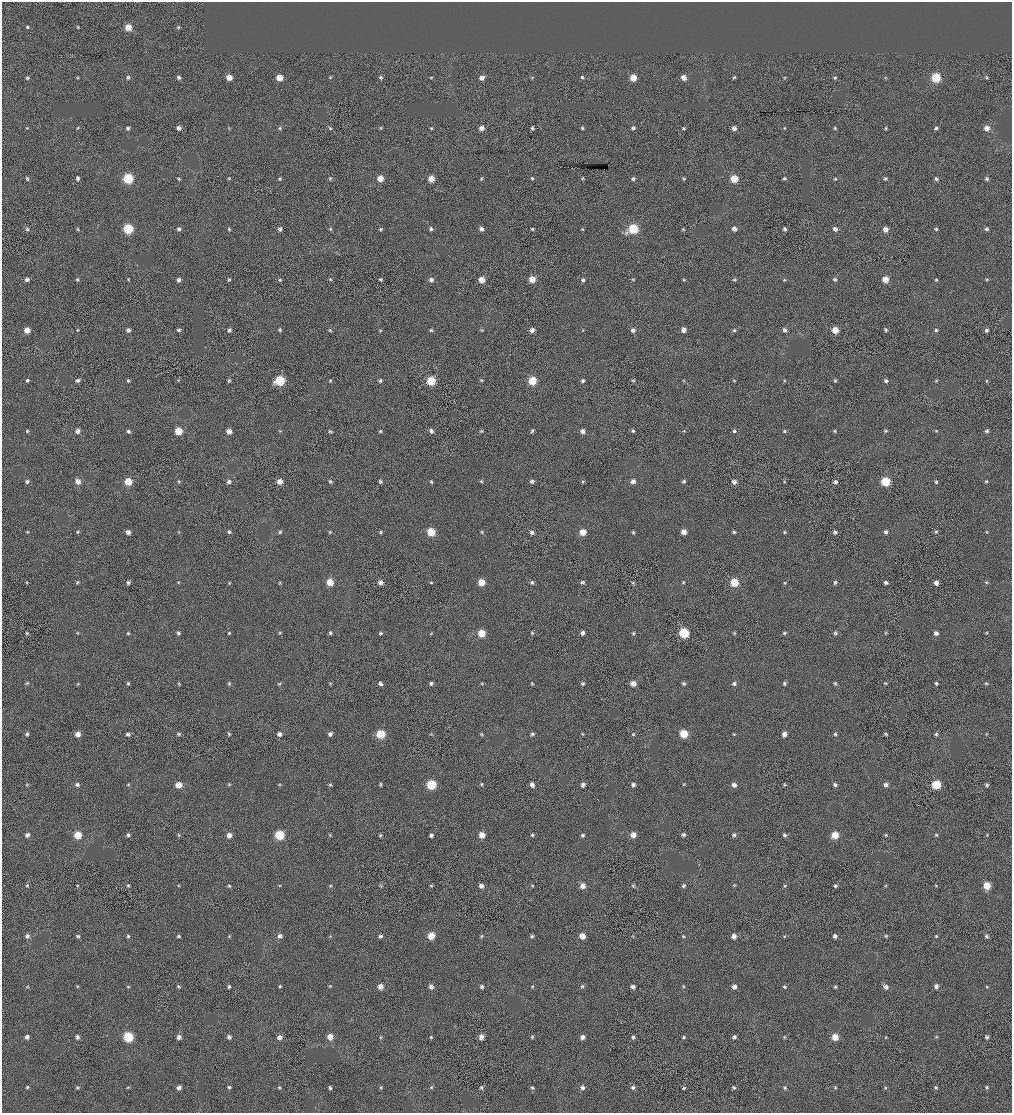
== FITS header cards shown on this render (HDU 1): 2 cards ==
NAXIS1  =                 2020 / BYTES PER ROW
NAXIS2  =                 2222 / NUMBER OF ROWS

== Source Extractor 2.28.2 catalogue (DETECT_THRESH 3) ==
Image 2020 x 2222 px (HDU 1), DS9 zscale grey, zoomed out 1/2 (1 PNG px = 2 x 2 image px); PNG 1014 x 1115 px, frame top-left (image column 1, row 2222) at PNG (2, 2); no overlay
Background -3.59e-04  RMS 0.053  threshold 0.158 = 3 sigma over >= 5 px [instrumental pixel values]
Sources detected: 424; all 424 listed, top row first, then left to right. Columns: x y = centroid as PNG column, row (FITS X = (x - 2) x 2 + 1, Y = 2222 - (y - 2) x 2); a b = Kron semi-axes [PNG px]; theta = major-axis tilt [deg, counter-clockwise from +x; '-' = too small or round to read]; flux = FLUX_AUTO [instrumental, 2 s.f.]
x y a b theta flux
27 27 4 4 - 16
78 27 4 3 - 11
128 27 5 4 - 160
178 27 5 3 - 13
77 77 5 3 - 10
128 77 4 4 - 28
229 77 4 4 - 120
381 77 5 4 - 21
431 77 4 3 - 11
582 77 4 4 - 19
684 77 5 4 - 82
734 77 5 4 - 16
986 77 4 4 - 14
27 78 5 4 - 17
179 78 5 4 - 25
279 78 4 4 - 180
330 78 4 4 - 12
482 78 5 4 - 64
532 78 4 3 - 8.7
633 78 4 4 - 190
784 78 4 3 - 9.9
835 78 5 4 - 19
885 78 4 4 - 11
936 78 5 5 - 490
27 128 4 3 - 9.9
77 128 4 3 - 10
128 128 5 4 - 21
179 128 4 4 - 44
229 128 4 3 - 10
280 128 5 4 - 16
330 128 4 3 - 13
381 128 4 4 - 12
431 128 4 4 - 12
481 128 4 4 - 75
532 128 4 4 - 19
582 128 4 3 - 16
633 128 4 4 - 26
684 128 4 3 - 14
734 128 4 4 - 49
785 128 4 4 - 10
835 128 4 4 - 15
886 128 4 4 - 14
936 128 4 4 - 20
987 128 5 4 - 72
78 178 4 4 - 30
128 178 5 5 - 700
229 178 4 4 - 13
330 178 4 4 - 14
380 178 5 4 - 130
481 178 5 4 - 15
532 178 4 4 - 17
583 178 5 4 - 13
784 178 5 4 - 16
27 179 5 4 - 21
178 179 4 4 - 16
279 179 4 4 - 17
431 179 5 5 - 150
633 179 5 4 - 23
684 179 4 4 - 13
734 179 5 5 - 260
835 179 4 3 - 13
885 179 5 4 - 17
936 179 5 4 - 25
987 179 5 4 - 22
27 229 5 4 - 17
77 229 4 4 - 11
128 229 5 5 - 650
179 229 4 4 - 27
229 229 5 4 - 15
280 229 4 4 - 35
330 229 4 3 - 12
381 229 4 4 - 17
431 229 4 4 - 22
481 229 5 4 - 41
532 229 4 4 - 16
582 229 4 4 - 12
633 229 6 5 - 600
683 229 5 3 - 11
734 229 5 4 - 49
785 229 5 4 - 26
835 229 5 5 - 42
885 229 4 4 - 90
936 229 4 4 - 20
986 229 4 4 - 26
27 279 4 4 - 32
77 279 4 4 - 17
128 279 4 4 - 11
330 279 4 4 - 13
380 279 4 3 - 15
532 279 4 4 - 170
684 279 4 3 - 12
835 279 5 4 - 19
885 279 4 4 - 150
987 279 4 4 - 12
179 280 5 4 - 34
229 280 5 4 - 17
280 280 4 4 - 17
431 280 5 5 - 31
482 280 5 4 - 110
583 280 4 4 - 26
633 280 4 4 - 14
734 280 5 4 - 17
784 280 4 3 - 11
936 280 4 4 - 15
27 330 4 4 - 130
77 330 4 4 - 13
128 330 5 4 - 37
178 330 4 4 - 22
229 330 5 4 - 25
280 330 4 4 - 19
330 330 5 3 - 13
380 330 5 3 - 11
431 330 5 4 - 16
482 330 4 4 - 12
532 330 5 4 - 56
583 330 4 3 - 9.5
633 330 5 5 - 32
684 330 4 4 - 71
734 330 4 4 - 16
784 330 5 5 - 34
835 330 5 5 - 160
885 330 5 4 - 20
936 330 5 4 - 18
987 330 4 4 - 28
27 380 4 4 - 19
77 380 5 4 - 26
128 380 4 4 - 19
178 380 4 4 - 9.8
229 380 4 4 - 18
330 380 4 4 - 13
481 380 4 4 - 13
633 380 4 4 - 15
734 380 5 3 - 11
280 381 6 5 - 540
380 381 5 4 - 22
431 381 5 5 - 380
532 381 5 5 - 330
583 381 5 4 - 24
683 381 4 3 - 11
785 381 4 3 - 11
835 381 4 4 - 17
886 381 4 4 - 25
936 381 4 4 - 12
986 381 4 3 - 10
27 431 5 4 - 16
77 431 5 4 - 49
128 431 5 4 - 25
178 431 5 5 - 260
229 431 4 4 - 92
280 431 5 3 - 12
330 431 4 4 - 15
380 431 4 4 - 16
431 431 5 4 - 37
481 431 5 3 - 14
532 431 5 4 - 20
582 431 5 5 - 52
633 431 4 4 - 20
684 431 4 3 - 9.7
734 431 4 4 - 18
784 431 4 3 - 14
835 431 4 4 - 15
885 431 4 4 - 15
936 431 4 3 - 11
987 431 5 4 - 24
27 481 5 4 - 25
78 481 5 5 - 80
128 481 5 4 - 250
280 481 4 4 - 99
330 481 5 4 - 19
481 481 5 4 - 14
532 481 5 4 - 29
582 481 4 4 - 14
633 481 4 4 - 54
684 481 5 4 - 18
885 481 5 5 - 450
986 481 4 4 - 15
179 482 5 4 - 14
229 482 5 5 - 36
380 482 4 4 - 22
431 482 4 4 - 15
734 482 5 4 - 47
784 482 5 4 - 14
835 482 4 4 - 35
936 482 4 4 - 19
27 532 4 3 - 11
78 532 5 4 - 14
128 532 4 4 - 51
179 532 4 4 - 11
229 532 4 4 - 20
280 532 4 4 - 17
330 532 4 4 - 12
381 532 4 4 - 16
431 532 5 5 - 370
482 532 4 4 - 11
532 532 5 4 - 34
583 532 4 4 - 170
633 532 4 4 - 16
683 532 5 4 - 94
734 532 5 4 - 17
785 532 4 4 - 14
835 532 4 4 - 27
886 532 4 4 - 30
936 532 4 4 - 15
987 532 4 4 - 11
77 582 4 4 - 12
178 582 4 4 - 11
330 582 5 5 - 200
381 582 4 4 - 58
431 582 4 4 - 14
481 582 5 4 - 200
532 582 5 4 - 24
582 582 5 4 - 21
633 582 4 4 - 10
683 582 4 4 - 13
835 582 4 4 - 20
886 582 4 4 - 29
986 582 5 3 - 12
27 583 4 3 - 10
128 583 4 4 - 23
229 583 4 4 - 10
280 583 4 4 - 12
734 583 5 5 - 290
785 583 4 4 - 11
936 583 5 5 - 48
27 633 5 4 - 13
77 633 5 3 - 10
128 633 4 4 - 16
178 633 4 4 - 26
229 633 4 4 - 15
279 633 4 4 - 13
330 633 4 4 - 22
381 633 4 4 - 19
431 633 4 4 - 10
482 633 5 4 - 230
532 633 4 4 - 14
582 633 4 4 - 38
633 633 4 4 - 15
684 633 5 5 - 620
734 633 4 4 - 12
784 633 5 4 - 17
835 633 4 4 - 22
886 633 5 4 - 13
936 633 5 4 - 42
986 633 4 3 - 9.6
27 683 5 4 - 14
78 683 5 3 - 11
128 683 4 4 - 15
330 683 4 4 - 10
431 683 5 4 - 24
482 683 5 4 - 13
532 683 4 3 - 11
582 683 4 4 - 20
633 683 5 4 - 97
683 683 5 4 - 20
784 683 5 4 - 21
835 683 4 3 - 16
885 683 4 3 - 12
936 683 4 3 - 21
986 683 5 3 - 12
179 684 5 4 - 12
229 684 5 4 - 15
279 684 5 3 - 14
380 684 5 3 - 31
734 684 4 4 - 30
27 734 4 4 - 22
78 734 4 4 - 88
128 734 5 4 - 32
179 734 5 4 - 17
229 734 5 3 - 14
279 734 4 4 - 44
330 734 5 4 - 35
381 734 5 5 - 450
431 734 4 4 - 11
481 734 4 4 - 12
532 734 5 4 - 21
583 734 4 3 - 11
633 734 4 4 - 15
684 734 5 5 - 370
734 734 4 3 - 12
784 734 4 4 - 66
835 734 4 4 - 18
886 734 4 3 - 15
936 734 5 4 - 20
986 734 4 3 - 9.7
229 784 4 3 - 10
380 784 5 3 - 14
481 784 4 4 - 12
684 784 4 4 - 10
27 785 4 3 - 10
77 785 4 4 - 36
128 785 5 4 - 13
179 785 5 4 - 160
280 785 4 3 - 9.8
330 785 4 3 - 14
431 785 5 5 - 610
532 785 5 4 - 55
583 785 5 4 - 37
633 785 4 4 - 38
734 785 5 4 - 51
785 785 5 3 - 13
835 785 5 4 - 26
886 785 5 4 - 39
936 785 5 5 - 460
987 785 4 4 - 19
27 835 5 4 - 36
78 835 5 5 - 260
128 835 4 4 - 21
179 835 6 4 -70 14
229 835 4 4 - 80
279 835 5 5 - 560
330 835 4 4 - 10
380 835 4 4 - 14
431 835 4 4 - 28
482 835 5 5 - 110
532 835 5 4 - 17
583 835 5 4 - 21
633 835 5 4 - 91
683 835 5 4 - 23
734 835 5 4 - 25
785 835 5 4 - 23
835 835 5 5 - 210
886 835 4 4 - 13
936 835 4 4 - 15
987 835 4 3 - 10
128 885 4 4 - 14
381 885 5 4 - 14
532 885 4 4 - 11
734 885 5 3 - 12
936 885 4 3 - 11
27 886 5 4 - 17
77 886 4 3 - 10
178 886 4 4 - 11
229 886 5 4 - 15
280 886 4 4 - 11
330 886 4 4 - 14
431 886 4 3 - 11
481 886 4 4 - 50
583 886 5 4 - 99
633 886 4 4 - 14
683 886 5 4 - 24
785 886 5 4 - 14
835 886 4 3 - 21
886 886 4 4 - 11
987 886 5 5 - 230
27 936 5 4 - 39
78 936 4 3 - 24
128 936 4 4 - 16
179 936 4 4 - 17
229 936 4 4 - 12
280 936 4 4 - 40
330 936 4 4 - 11
380 936 5 4 - 29
431 936 5 4 - 240
481 936 5 3 - 15
532 936 5 4 - 19
582 936 4 4 - 120
633 936 4 3 - 9.6
683 936 4 4 - 12
734 936 4 4 - 73
784 936 4 3 - 11
835 936 5 4 - 34
886 936 4 4 - 13
936 936 4 4 - 14
986 936 4 4 - 21
77 986 4 4 - 11
128 986 4 4 - 12
229 986 4 4 - 21
280 986 4 4 - 15
330 986 4 4 - 11
380 986 5 4 - 76
532 986 4 4 - 14
582 986 5 4 - 17
683 986 4 4 - 11
936 986 5 4 - 36
27 987 4 4 - 10
178 987 4 4 - 17
431 987 5 5 - 47
482 987 5 4 - 26
633 987 4 4 - 42
734 987 5 4 - 49
784 987 5 4 - 18
835 987 4 4 - 17
886 987 5 5 - 49
987 987 4 3 - 11
27 1037 4 4 - 46
77 1037 5 5 - 28
128 1037 5 5 - 690
179 1037 4 4 - 53
229 1037 4 4 - 32
279 1037 4 4 - 60
330 1037 5 5 - 130
380 1037 4 4 - 12
431 1037 4 4 - 13
481 1037 5 5 - 64
532 1037 5 4 - 17
582 1037 5 5 - 44
633 1037 5 5 - 20
684 1037 4 4 - 17
734 1037 5 4 - 32
784 1037 4 3 - 11
835 1037 5 5 - 170
886 1037 4 3 - 9.2
936 1037 5 4 - 13
987 1037 4 4 - 21
27 1087 4 4 - 14
128 1087 5 3 - 11
229 1087 5 4 - 21
279 1087 5 4 - 14
431 1087 4 4 - 13
633 1087 5 4 - 27
987 1087 4 4 - 14
77 1088 4 4 - 13
179 1088 5 4 - 47
330 1088 4 3 - 22
381 1088 5 4 - 15
481 1088 4 4 - 21
532 1088 5 4 - 18
582 1088 5 5 - 38
684 1088 4 3 - 16
734 1088 4 4 - 18
785 1088 5 4 - 17
835 1088 5 4 - 15
885 1088 5 4 - 12
936 1088 5 4 - 18